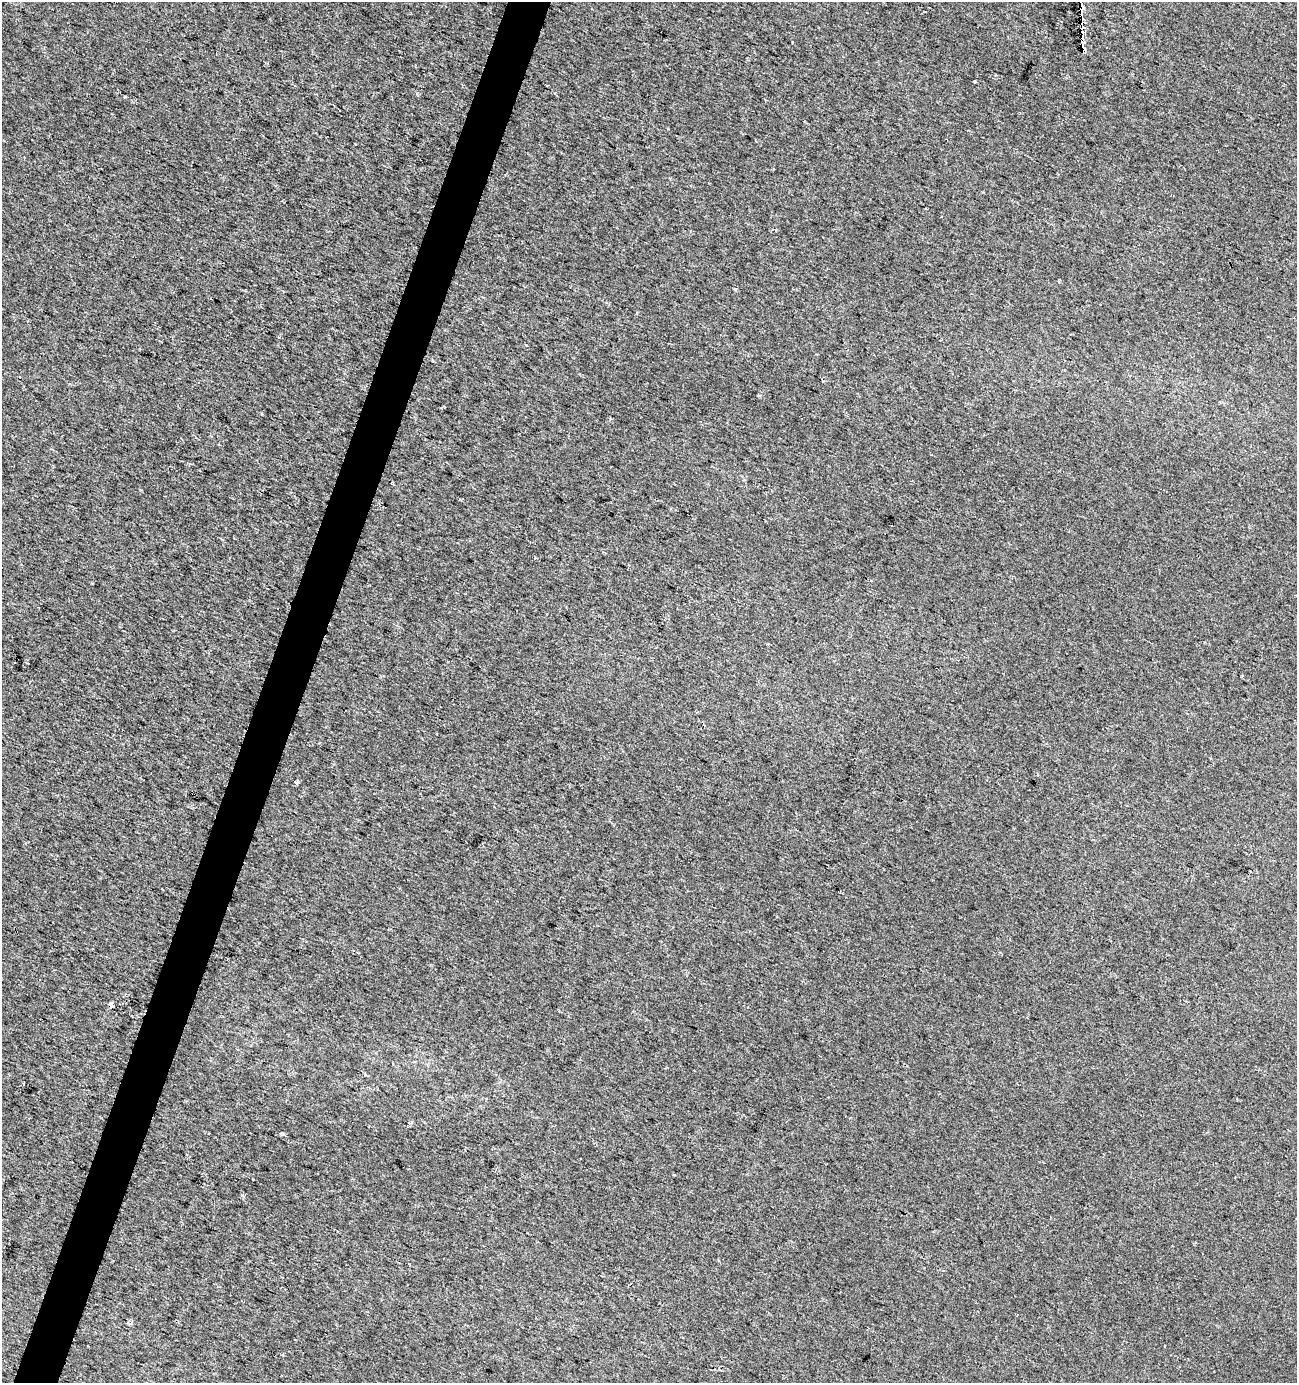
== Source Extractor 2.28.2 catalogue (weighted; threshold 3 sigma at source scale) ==
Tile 7 of 4 x 4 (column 3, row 2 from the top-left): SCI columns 2801-4095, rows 2768-4148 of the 5665 x 5528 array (HDU 1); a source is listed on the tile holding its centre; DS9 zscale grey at full resolution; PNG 1299 x 1385 px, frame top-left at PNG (2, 2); no overlay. Shown black and unused: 3% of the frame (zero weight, under 2 of 3 exposures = <1% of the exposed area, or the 3 px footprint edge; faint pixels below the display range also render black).
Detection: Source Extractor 2.28.2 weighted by HDU 2 'WHT'; one run over the whole footprint, this tile lists its part. Background 0.0287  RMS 0.0052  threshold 0.0234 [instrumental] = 3 sigma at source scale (4.5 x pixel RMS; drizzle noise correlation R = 1.50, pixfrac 1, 0.0396/0.0396 arcsec/px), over >= 5 px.
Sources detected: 15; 2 cosmic-ray / hot-pixel residue — not listed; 3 inside a brighter listed object's ellipse — not listed separately; the other 10 listed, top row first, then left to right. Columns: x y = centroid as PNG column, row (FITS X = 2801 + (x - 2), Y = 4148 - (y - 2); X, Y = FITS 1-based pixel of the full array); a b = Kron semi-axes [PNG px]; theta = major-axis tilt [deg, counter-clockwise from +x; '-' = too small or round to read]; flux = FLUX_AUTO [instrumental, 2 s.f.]
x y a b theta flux
1081 8 14 4 -88 50
1082 35 9 3 87 22
1082 47 7 4 -74 18
975 81 3 3 - 1
124 96 3 3 - 2.8
1038 775 4 3 - 0.65
297 782 3 3 - 8.8
111 1005 4 3 - 460
23 1084 3 2 - 0.71
282 1134 4 3 - 2
Overlapping masked pixels (flux is a lower limit): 4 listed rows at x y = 1081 8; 1082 35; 1082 47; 111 1005
Isophote crosses this tile's border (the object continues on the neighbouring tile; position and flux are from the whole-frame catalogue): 1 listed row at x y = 1081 8